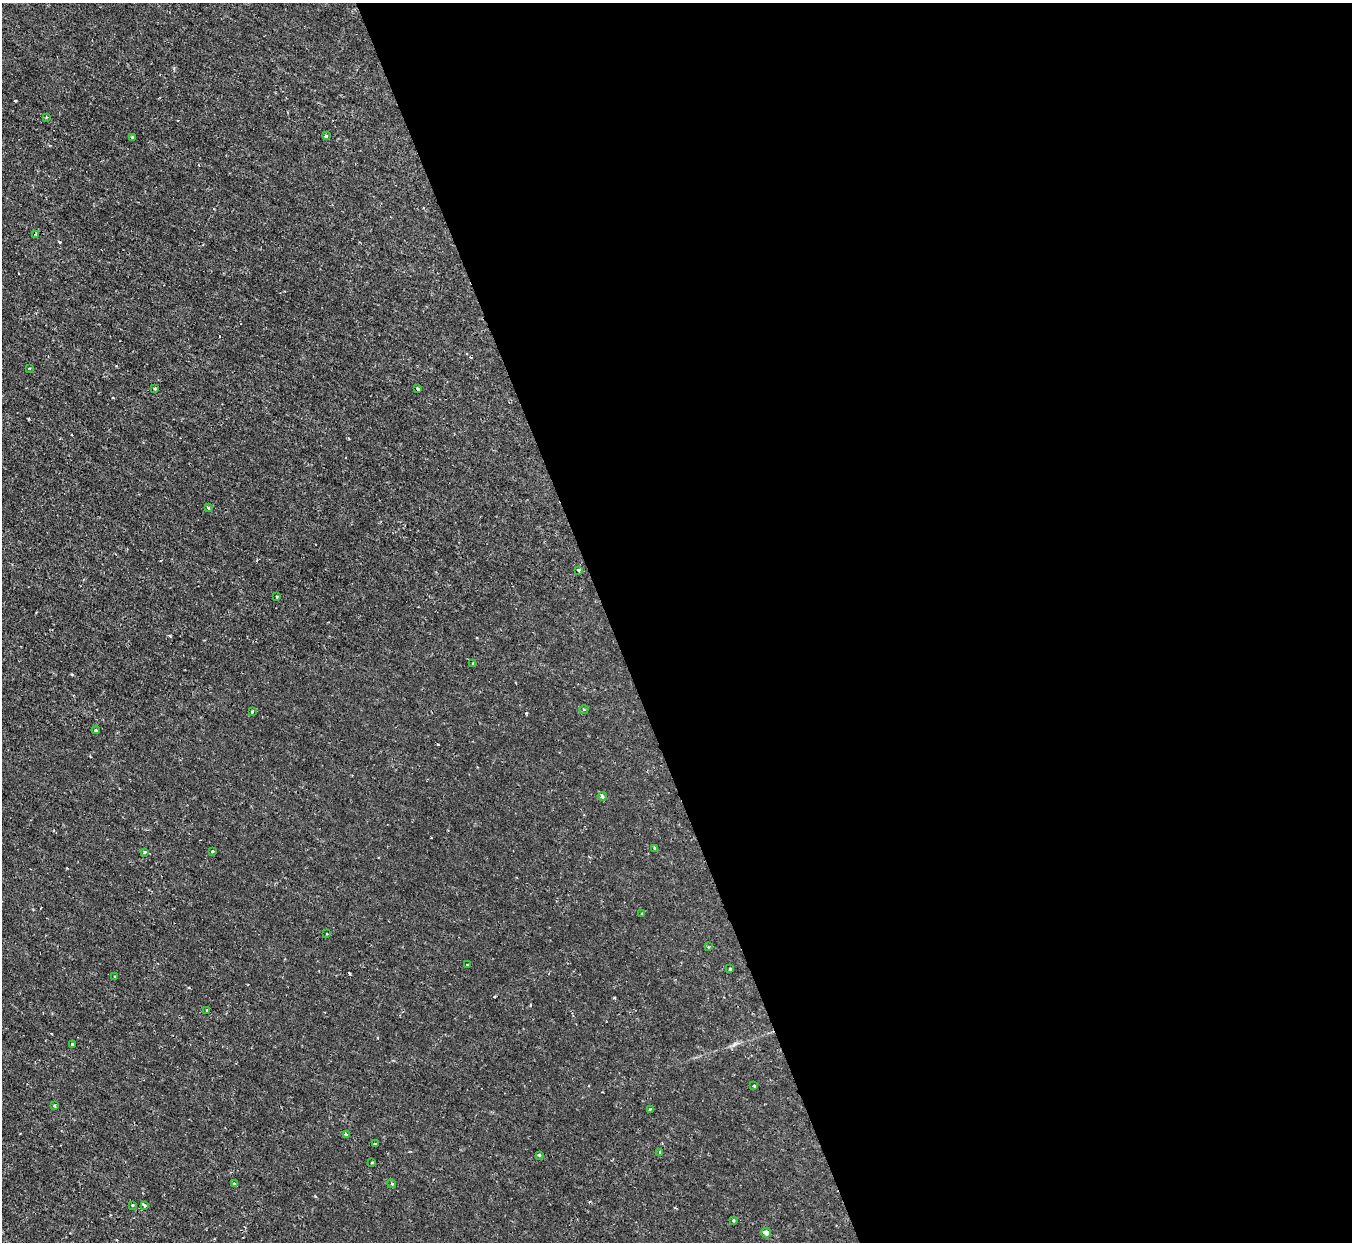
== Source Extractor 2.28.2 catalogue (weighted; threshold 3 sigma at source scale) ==
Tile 8 of 4 x 4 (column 4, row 2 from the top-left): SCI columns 4050-5399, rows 2630-3869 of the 5399 x 5386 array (HDU 1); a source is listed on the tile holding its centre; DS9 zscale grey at full resolution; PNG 1354 x 1244 px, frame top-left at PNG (2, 3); each listed source drawn as its Kron ellipse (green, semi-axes under 4 px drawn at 4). Shown black and unused: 55% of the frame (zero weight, under 2 of 3 exposures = <1% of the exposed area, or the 3 px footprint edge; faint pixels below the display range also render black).
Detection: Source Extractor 2.28.2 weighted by HDU 2 'WHT'; one run over the whole footprint, this tile lists its part. Background 0.00163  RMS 0.0014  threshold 0.00635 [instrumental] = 3 sigma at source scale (4.5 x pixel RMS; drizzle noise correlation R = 1.50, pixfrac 1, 0.05/0.05 arcsec/px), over >= 5 px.
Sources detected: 41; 1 cosmic-ray / hot-pixel residue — neither listed nor drawn; the other 40 listed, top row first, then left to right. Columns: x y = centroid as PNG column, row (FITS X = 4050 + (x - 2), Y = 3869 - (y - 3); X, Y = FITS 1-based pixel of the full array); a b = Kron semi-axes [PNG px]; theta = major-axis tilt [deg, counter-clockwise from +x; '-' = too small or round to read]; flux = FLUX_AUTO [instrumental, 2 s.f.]
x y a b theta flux
46 117 4 3 - 0.12
326 136 4 3 - 0.55
132 138 4 3 - 0.26
36 234 4 2 - 0.15
29 368 3 2 - 0.13
155 389 3 3 - 0.25
418 389 3 3 - 0.28
208 508 3 3 - 0.16
578 570 4 3 - 0.21
277 597 3 3 - 0.12
473 663 4 3 - 0.17
584 709 5 3 - 0.14
252 711 3 2 - 0.18
96 730 4 3 - 0.15
602 796 4 4 - 0.43
655 848 3 3 - 0.4
212 851 3 2 - 0.17
144 852 4 3 - 0.15
642 913 3 3 - 0.1
327 934 3 2 - 0.096
708 947 3 3 - 0.13
467 964 3 2 - 0.14
730 969 3 3 - 0.15
115 977 3 3 - 0.16
207 1010 3 2 - 0.14
72 1044 3 3 - 0.27
754 1086 3 3 - 0.19
55 1106 4 2 - 0.14
650 1109 4 3 - 0.14
346 1134 4 4 - 0.19
375 1143 3 2 - 0.19
660 1152 4 3 - 0.21
539 1155 3 3 - 0.2
372 1163 3 3 - 0.17
234 1184 3 3 - 0.32
392 1184 4 3 - 0.14
132 1205 3 3 - 0.2
145 1206 4 3 - 0.26
733 1220 4 3 - 0.17
766 1233 5 4 - 0.58